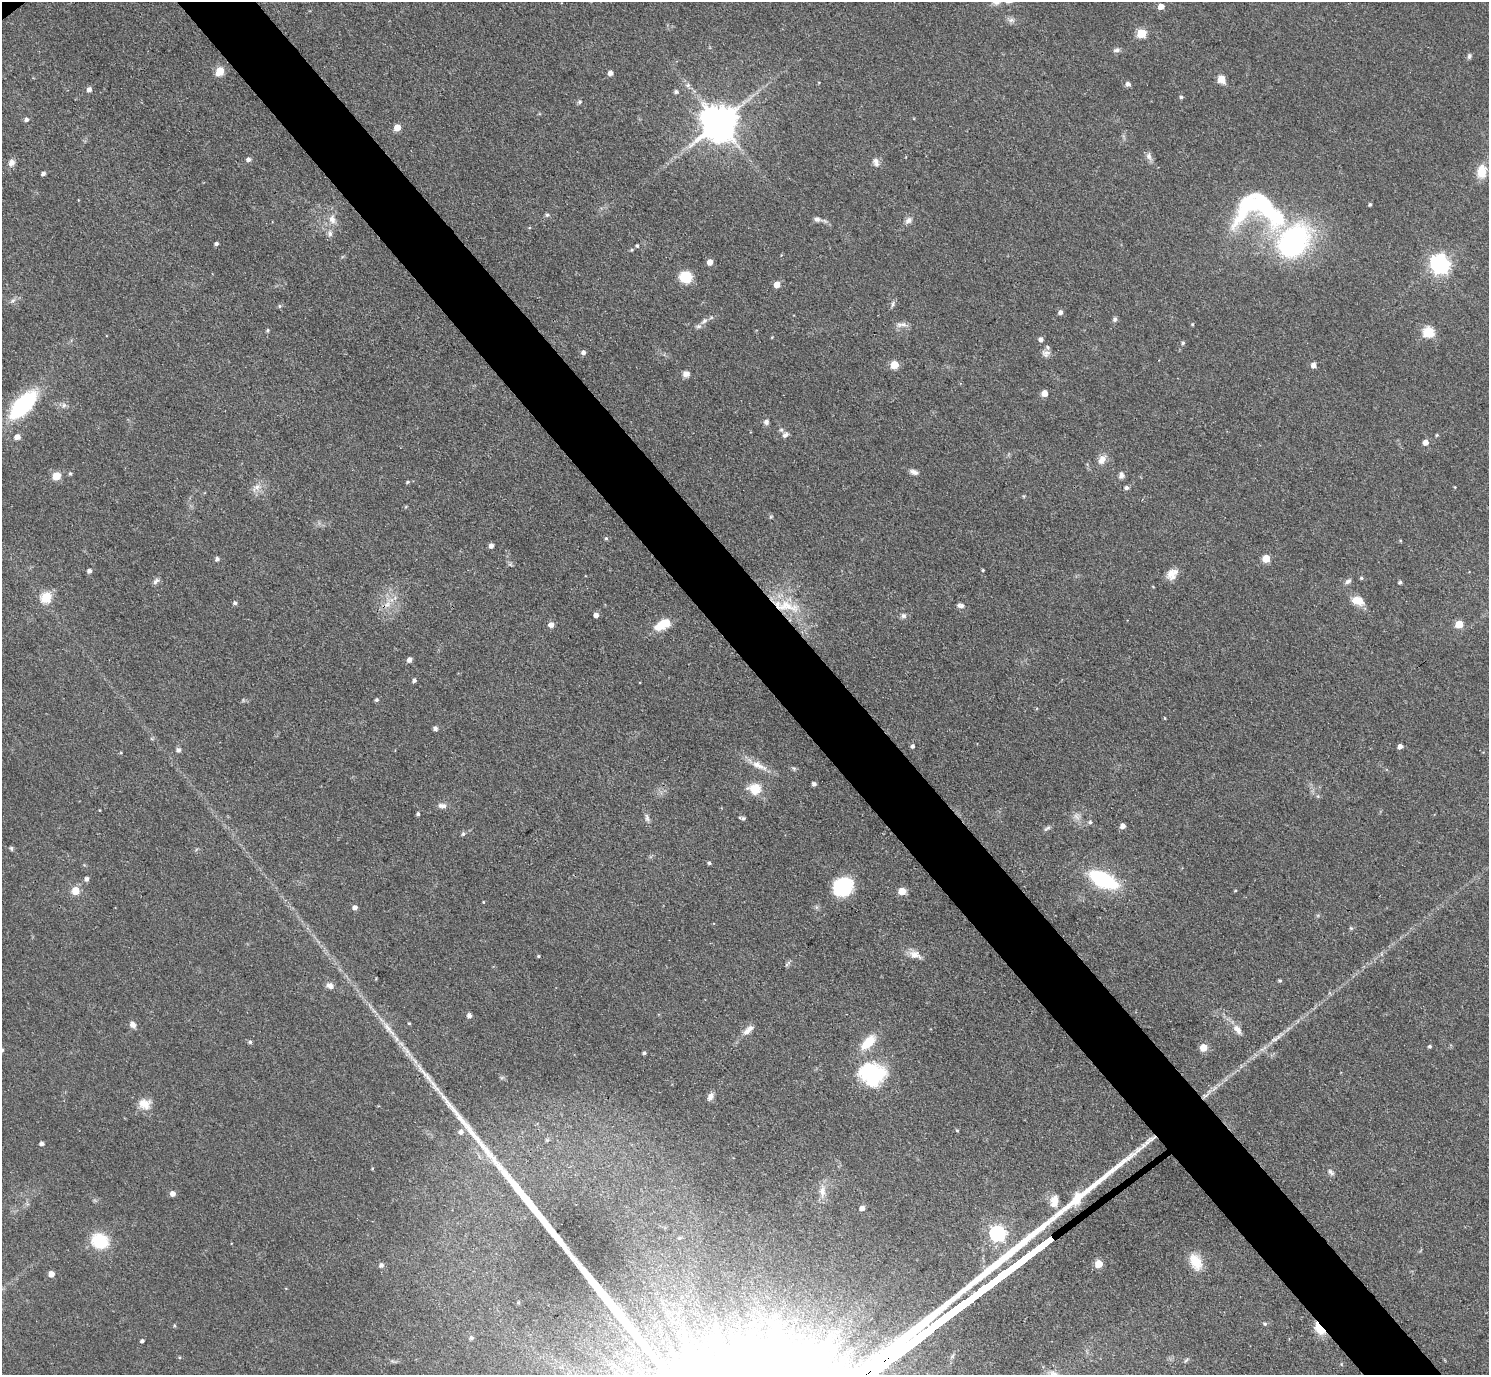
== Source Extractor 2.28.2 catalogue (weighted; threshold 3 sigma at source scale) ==
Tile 6 of 4 x 4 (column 2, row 2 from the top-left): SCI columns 1490-2976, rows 3045-4417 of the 5953 x 5949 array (HDU 1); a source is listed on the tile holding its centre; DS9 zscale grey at full resolution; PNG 1491 x 1377 px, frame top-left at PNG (2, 2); no overlay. Shown black and unused: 5% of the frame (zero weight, under 3 of 4 exposures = <1% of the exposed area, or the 3 px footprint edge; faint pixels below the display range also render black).
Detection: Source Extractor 2.28.2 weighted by HDU 2 'WHT'; one run over the whole footprint, this tile lists its part. Background 0.0648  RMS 0.0054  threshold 0.0241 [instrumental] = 3 sigma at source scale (4.5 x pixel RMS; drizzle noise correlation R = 1.50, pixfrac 1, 0.05/0.05 arcsec/px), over >= 5 px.
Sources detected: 178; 4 inside a brighter object's white glare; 1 long thin detection or spike segment (spike, bleed or trail) — not listed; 3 inside a brighter listed object's ellipse — not listed separately; the other 170 listed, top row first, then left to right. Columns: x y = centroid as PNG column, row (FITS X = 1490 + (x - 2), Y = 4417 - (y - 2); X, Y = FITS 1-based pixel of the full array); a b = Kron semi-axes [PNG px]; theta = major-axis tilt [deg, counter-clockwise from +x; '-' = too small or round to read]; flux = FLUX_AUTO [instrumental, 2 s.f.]
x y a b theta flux
1161 6 5 5 - 5.1
1011 20 9 6 1 1.9
1141 33 5 5 - 27
1116 50 9 6 9 1.6
1469 56 7 5 73 1.2
220 71 5 5 - 19
610 73 5 4 - 2.6
1221 79 7 7 - 6.5
1128 84 5 5 - 2
688 85 6 6 - 1.4
89 89 5 5 - 2.1
676 92 5 4 - 1.4
1181 97 4 4 - 1
579 102 6 5 - 1.1
26 120 5 5 - 1.6
719 123 10 10 - 1500
397 128 5 5 - 7.9
1149 156 11 7 -69 2.3
248 160 5 5 - 2
876 162 12 8 -72 2.7
11 163 10 8 65 2.9
1482 171 15 10 83 9.3
43 174 4 3 - 1.6
1370 204 4 4 - 0.97
1247 206 53 17 55 39
547 215 6 5 - 0.94
332 219 12 9 -79 4.2
817 219 8 7 - 1.9
908 220 10 8 35 2.4
330 233 8 7 - 2
1293 241 32 23 52 110
216 244 4 4 - 1.3
637 246 4 3 - 0.92
632 250 5 4 - 0.7
710 262 5 4 - 4.7
1439 264 8 7 - 250
686 277 10 10 - 15
777 284 5 5 - 6.9
12 301 9 4 35 1.4
892 304 8 4 81 1.1
279 306 6 4 89 0.76
1061 312 5 5 - 1.9
1115 319 7 6 - 1.2
704 321 10 6 39 2.1
1192 324 5 4 - 0.59
903 325 10 7 -9 2.6
267 330 5 4 - 0.82
1428 332 6 6 - 39
772 337 4 3 - 0.42
1041 339 5 5 - 2.1
1183 343 5 4 - 0.96
583 352 5 5 - 2
1046 353 13 9 0 2.8
894 365 5 5 - 16
1313 365 6 5 - 2.9
686 374 7 6 - 2.9
1044 393 5 5 - 5.9
23 405 28 13 46 60
64 405 8 6 -20 1.6
766 422 8 7 - 1.6
785 435 9 7 38 1.9
1437 435 4 4 - 0.57
17 437 5 5 - 3.7
1426 442 5 5 - 4.5
1102 459 13 9 60 4.1
914 472 10 6 -21 2.3
70 474 5 4 - 0.78
1121 475 9 7 78 2.1
56 476 5 5 - 15
408 482 5 4 - 0.71
256 487 14 7 32 3.5
1455 487 3 3 - 0.43
1126 488 5 5 - 1.5
606 538 5 4 - 0.8
491 546 5 4 - 2.4
1266 558 5 5 - 13
217 559 5 4 - 1.5
983 570 3 3 - 0.58
89 571 5 4 - 2
1171 574 14 12 89 5.1
1361 578 5 4 - 0.76
156 581 9 6 44 1.7
1348 581 9 6 38 1.6
1400 582 4 3 - 1
46 597 6 6 - 29
1358 600 14 10 -17 7.7
235 603 4 4 - 1.3
961 605 10 6 -7 1.9
786 606 39 14 -11 18
596 615 4 4 - 2.6
903 616 7 7 - 1.7
665 623 14 9 -1 8
1459 624 5 5 - 13
551 625 7 7 - 2.5
409 660 5 4 - 2.5
414 680 4 4 - 1.4
376 700 4 4 - 1.1
1165 718 4 3 - 0.48
435 728 5 5 - 1.7
913 746 5 4 - 1.3
1400 746 4 4 - 2.6
178 750 6 5 - 1.9
759 765 27 9 -27 6.9
814 784 4 4 - 1.7
755 789 16 13 -10 9.6
442 806 11 7 -5 2.6
418 814 4 4 - 1
1077 816 12 6 -49 2.6
647 818 12 6 -82 1.9
743 818 5 4 - 1.2
1090 822 5 5 - 1
1123 826 5 5 - 3.4
1047 828 11 4 35 1.3
463 834 5 5 - 1.2
11 848 6 4 -73 0.82
709 863 4 4 - 1
87 879 5 4 - 1.9
1103 880 23 10 -26 63
843 887 17 15 43 37
75 890 9 8 - 6
902 891 5 5 - 11
1235 891 4 3 - 0.51
483 902 3 3 - 0.47
355 907 5 4 - 2.4
1351 928 6 5 - 0.71
915 955 15 9 -22 4.7
538 956 3 3 - 0.56
1280 980 4 4 - 0.83
330 986 10 7 -24 2.5
469 1016 5 4 - 2.1
409 1023 4 3 - 0.57
133 1025 8 7 - 2.7
389 1029 28 7 -49 7.2
1237 1029 15 8 -52 4.2
748 1030 17 7 38 3.7
1274 1039 11 6 19 2.2
869 1041 22 13 47 11
250 1042 5 4 - 1
1430 1046 4 4 - 0.97
1203 1048 5 5 - 11
407 1051 8 5 -45 2
644 1053 4 4 - 1.2
872 1072 31 27 -79 41
1205 1095 13 6 30 2.9
710 1096 10 7 58 2.8
145 1104 17 14 -20 6.6
957 1130 4 4 - 0.64
461 1132 8 8 - 2.7
42 1143 4 4 - 1.6
372 1169 4 3 - 0.42
1331 1172 10 5 -45 1.5
822 1191 18 9 89 4.7
172 1194 5 5 - 3
1054 1201 17 10 79 6.1
862 1208 4 4 - 2.8
997 1233 7 7 - 140
680 1238 6 5 - 0.99
100 1241 15 13 -24 25
1195 1262 21 13 -65 10
1098 1264 5 5 - 12
381 1265 6 5 - 1.7
51 1274 5 4 - 4.9
518 1302 6 4 88 0.87
1265 1324 6 5 - 0.87
174 1326 5 4 - 0.63
1319 1328 14 8 -52 10
471 1338 5 5 - 1.5
142 1341 4 3 - 1.3
1186 1360 9 4 46 0.95
1053 1373 12 6 -25 2.7
Overlapping masked pixels (flux is a lower limit): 2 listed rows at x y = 786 606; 1319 1328
Isophote crosses this tile's border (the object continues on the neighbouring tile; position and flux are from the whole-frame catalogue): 1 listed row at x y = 1053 1373